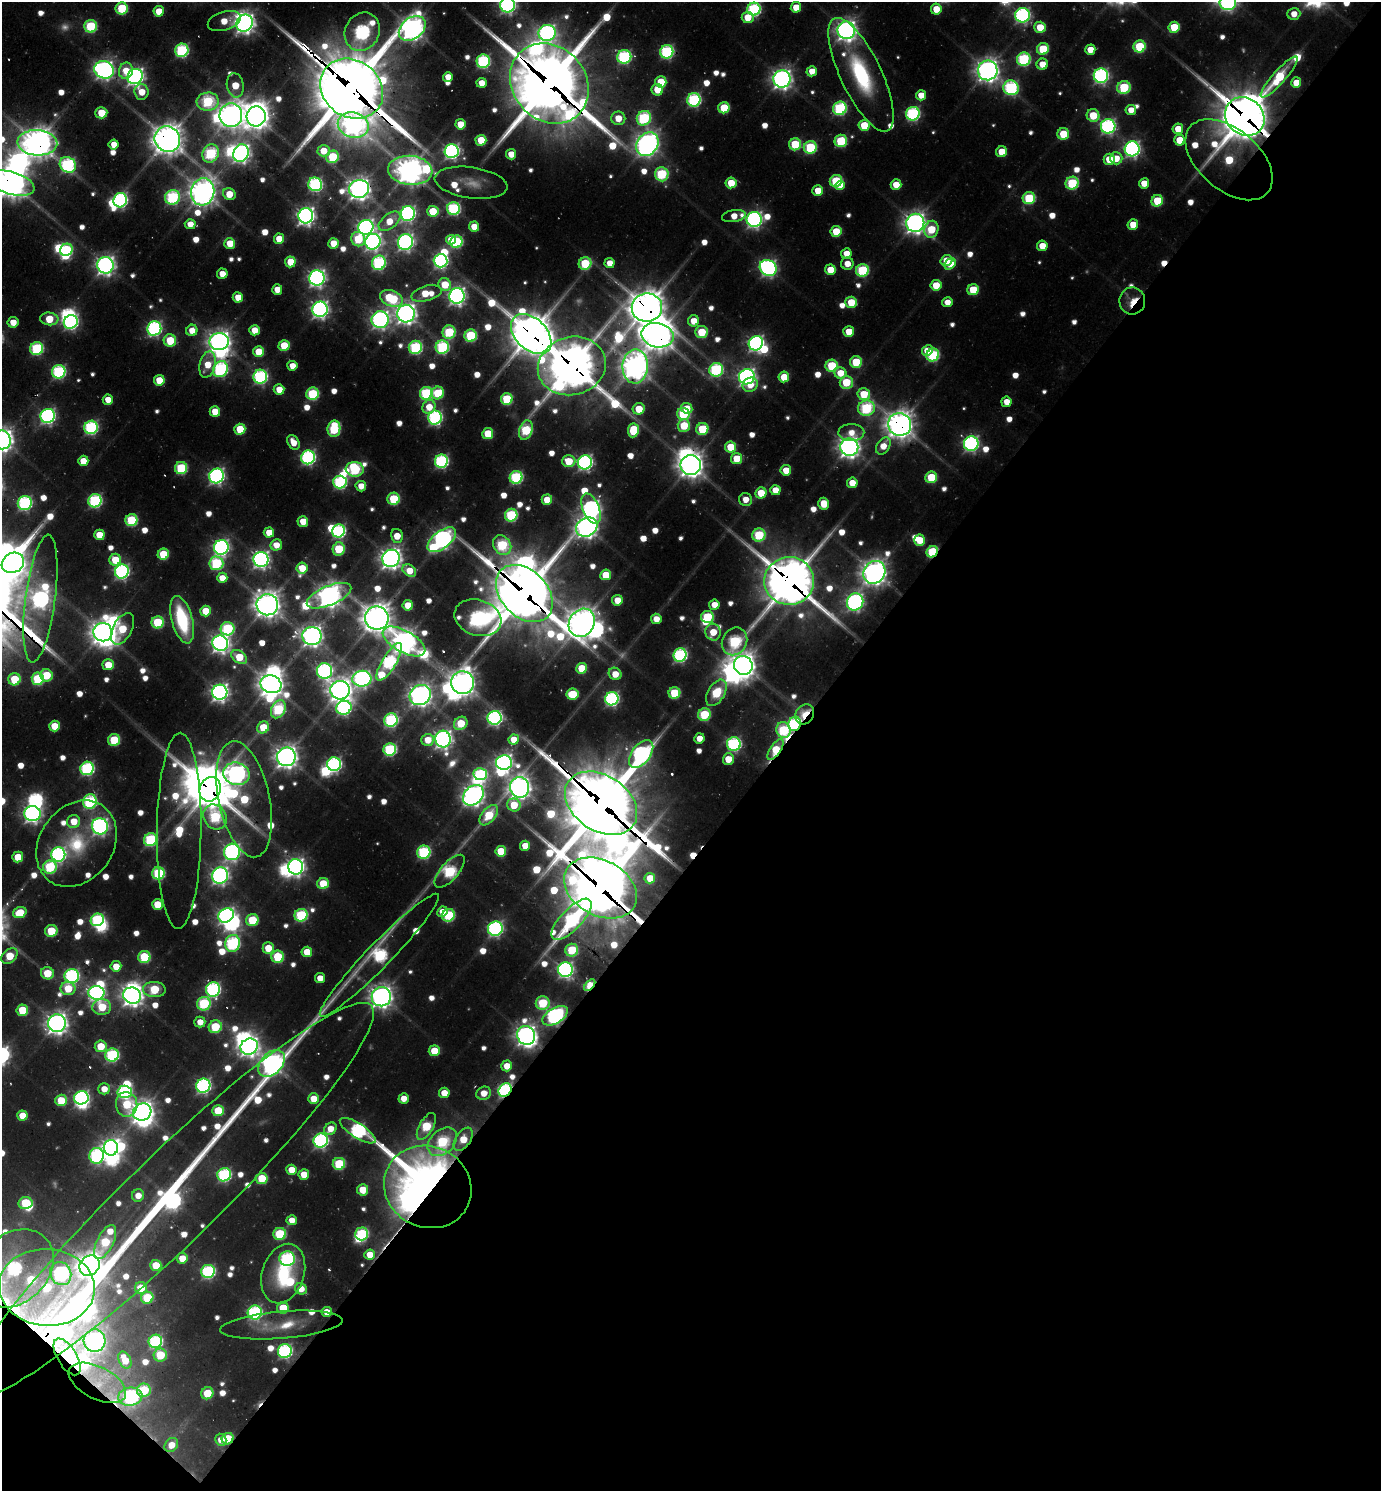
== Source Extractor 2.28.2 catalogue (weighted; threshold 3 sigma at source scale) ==
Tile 15 of 4 x 4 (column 3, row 4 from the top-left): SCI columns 3068-4446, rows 95-1583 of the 6064 x 6050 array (HDU 1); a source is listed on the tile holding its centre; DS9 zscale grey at full resolution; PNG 1383 x 1493 px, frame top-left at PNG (2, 2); each listed source drawn as its Kron ellipse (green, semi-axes under 4 px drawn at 4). Shown black and unused: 44% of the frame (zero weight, under 2 of 3 exposures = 5% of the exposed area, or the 3 px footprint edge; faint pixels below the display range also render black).
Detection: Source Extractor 2.28.2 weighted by HDU 2 'WHT'; one run over the whole footprint, this tile lists its part. Background 0.0755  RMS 0.01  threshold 0.0448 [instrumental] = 3 sigma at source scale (4.5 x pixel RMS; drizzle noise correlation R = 1.50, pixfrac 1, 0.05/0.05 arcsec/px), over >= 5 px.
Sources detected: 805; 18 too faint to see at this stretch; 57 inside a brighter object's white glare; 3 cosmic-ray / hot-pixel residue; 1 long thin detection or spike segment (spike, bleed or trail) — neither listed nor drawn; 14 inside a brighter listed object's ellipse — not listed separately; of the other 712, all 500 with FLUX_AUTO >= 21.1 (the completeness limit of this list) listed and drawn (212 fainter detections not listed), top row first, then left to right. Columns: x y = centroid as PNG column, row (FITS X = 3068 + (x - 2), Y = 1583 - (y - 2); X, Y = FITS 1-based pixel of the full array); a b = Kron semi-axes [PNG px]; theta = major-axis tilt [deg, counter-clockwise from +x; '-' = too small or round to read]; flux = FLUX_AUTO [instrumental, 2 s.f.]
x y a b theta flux
1228 2 8 7 - 440
508 5 7 7 - 560
796 7 5 5 - 40
122 8 6 6 - 100
754 9 6 6 - 270
936 9 5 5 - 39
159 11 5 5 - 39
1294 14 6 6 - 22
1022 15 7 7 - 420
748 17 6 6 - 39
224 21 17 9 17 36
245 23 8 8 - 940
91 26 6 6 - 140
1040 27 5 5 - 40
1174 27 5 5 - 65
412 28 15 10 39 1300
846 30 9 8 - 1100
362 32 20 17 63 390
547 33 9 8 - 520
1140 46 6 6 - 100
1043 49 6 6 - 82
182 50 7 6 - 220
1090 50 5 5 - 28
667 52 7 6 - 260
624 57 7 6 - 290
1024 59 7 6 - 210
483 61 6 6 - 260
1042 64 6 5 - 25
104 70 10 8 -20 820
988 70 10 9 - 1300
126 71 8 7 - 34
812 71 5 5 - 25
861 75 62 20 -65 180
1101 76 7 7 - 430
135 77 8 7 - 760
448 77 5 5 - 24
1279 77 27 6 48 110
782 79 8 8 - 990
661 82 5 5 - 64
481 83 5 5 - 23
1296 83 5 5 - 32
549 84 43 36 -48 9500
235 85 12 8 -80 44
1124 87 6 6 - 120
1011 88 8 7 - 280
352 89 33 28 -37 11000
657 90 6 5 - 35
142 92 8 7 - 35
921 95 5 5 - 24
694 100 7 6 - 260
208 102 11 9 4 150
724 108 5 5 - 75
840 108 7 6 - 220
1131 110 5 5 - 22
101 113 6 5 - 44
913 114 7 6 - 290
231 115 12 11 - 1500
1093 115 6 6 - 66
256 116 10 9 - 1600
1245 117 21 18 -39 5500
618 118 7 7 - 37
644 118 7 7 - 220
460 124 5 5 - 37
353 125 16 12 -19 840
864 125 5 5 - 62
1108 126 7 7 - 420
1178 129 5 5 - 35
1063 134 6 5 - 66
167 139 13 12 - 2400
481 140 5 5 - 54
1179 140 5 5 - 37
841 141 6 6 - 120
37 143 20 12 -4 2300
114 144 5 5 - 23
647 144 13 10 51 1400
795 144 6 6 - 94
810 147 6 6 - 140
1132 149 7 7 - 530
324 151 6 5 - 34
452 151 7 7 - 480
1002 152 5 5 - 40
211 153 9 8 - 200
241 153 9 7 71 750
511 154 5 5 - 27
333 157 6 6 - 100
1116 158 6 6 - 29
1109 159 5 5 - 38
1229 160 51 30 -41 180
68 165 8 7 - 300
410 170 22 14 -5 1900
662 174 7 6 - 160
836 181 6 6 - 110
11 183 24 11 -16 2200
471 183 36 15 -8 28
731 183 5 5 - 49
1072 183 6 6 - 130
1144 183 5 5 - 28
315 184 7 6 - 320
840 185 5 4 - 23
896 185 5 5 - 34
359 189 10 9 - 1200
818 190 5 5 - 35
203 192 14 11 83 1900
229 194 6 5 - 37
173 197 8 7 - 240
1029 198 6 6 - 130
120 200 7 6 - 390
1157 201 6 5 - 77
453 208 6 6 - 210
433 211 5 5 - 51
408 213 7 7 - 460
306 216 7 7 - 780
734 216 12 6 9 27
754 219 7 7 - 570
389 221 13 7 38 34
915 223 9 9 - 1100
190 224 5 5 - 23
1133 225 5 5 - 35
366 227 8 7 - 610
474 227 5 5 - 28
931 229 8 7 - 64
836 231 5 5 - 54
279 239 5 5 - 33
358 239 7 7 - 71
451 240 5 5 - 23
373 242 8 7 - 650
405 242 8 7 - 580
456 242 6 6 - 150
230 243 5 5 - 38
333 243 5 5 - 33
1042 246 5 5 - 30
66 250 6 5 - 100
846 253 5 5 - 22
441 261 7 6 - 380
946 261 6 5 - 40
290 262 5 5 - 45
379 263 7 7 - 260
585 263 6 6 - 110
610 263 5 5 - 26
847 264 6 6 - 21
950 264 6 5 - 34
105 265 8 8 - 920
768 268 9 7 -35 570
830 270 5 5 - 35
862 270 6 6 - 150
222 274 5 5 - 24
317 278 7 7 - 720
445 284 6 6 - 51
936 285 5 5 - 42
277 289 5 5 - 24
973 290 6 5 - 62
426 293 15 7 15 50
457 296 8 7 - 700
238 297 5 5 - 31
391 298 12 7 -23 130
1132 301 13 13 - 40
851 302 6 5 - 55
947 302 5 5 - 21
647 308 15 14 - 3100
320 309 8 7 - 680
406 314 9 8 - 1100
49 319 9 6 -5 62
380 320 8 8 - 710
694 321 5 5 - 25
13 322 5 5 - 25
71 322 7 6 - 350
154 328 7 7 - 390
192 330 6 5 - 25
254 330 5 5 - 34
449 332 7 6 - 120
702 332 6 6 - 63
849 332 5 5 - 32
531 334 24 15 -44 4000
657 335 16 12 -12 2200
471 336 6 6 - 140
170 340 6 6 - 76
219 342 9 8 - 1200
756 343 7 7 - 530
284 345 5 5 - 57
415 347 7 6 - 210
442 347 7 6 - 210
37 348 6 6 - 180
927 351 6 5 - 34
259 352 5 5 - 52
933 355 6 6 - 170
856 362 6 6 - 78
208 365 13 7 76 38
292 366 5 5 - 25
572 366 34 29 16 5000
635 366 17 12 88 1700
832 366 6 6 - 100
220 369 8 7 - 310
716 370 7 6 - 240
59 372 7 6 - 270
840 373 6 5 - 33
260 377 7 7 - 310
747 377 8 7 - 730
784 377 5 5 - 50
159 380 5 5 - 47
846 382 6 6 - 75
750 385 8 7 - 27
279 389 5 5 - 27
426 393 6 6 - 190
438 393 6 6 - 81
313 394 6 6 - 140
864 394 6 6 - 61
507 399 6 6 - 110
108 400 5 5 - 24
1006 402 5 5 - 23
429 407 7 6 - 33
687 408 6 5 - 29
866 408 8 7 - 200
639 409 6 5 - 35
215 412 5 5 - 42
683 414 6 6 - 120
48 416 7 7 - 460
435 418 7 6 - 340
900 424 11 11 - 1800
684 426 6 6 - 67
91 427 7 6 - 300
240 429 5 5 - 61
334 429 8 6 81 130
702 429 6 6 - 78
526 430 10 6 72 140
633 430 7 5 82 75
851 432 13 8 1 23
488 433 5 5 - 62
2 440 9 8 - 1200
293 442 8 5 -61 26
971 444 7 7 - 460
883 446 9 6 56 27
730 447 5 5 - 58
849 447 9 8 - 1200
308 457 7 6 - 380
737 458 5 5 - 44
83 461 5 5 - 33
441 461 6 6 - 300
569 461 6 6 - 49
585 462 7 7 - 460
691 465 10 10 - 1700
181 468 6 6 - 140
355 469 9 7 -4 190
786 470 5 5 - 36
216 476 7 7 - 540
516 477 6 6 - 220
931 477 6 5 - 78
340 482 6 6 - 250
852 483 5 5 - 30
361 486 5 5 - 24
775 490 5 5 - 28
761 493 5 5 - 49
393 499 6 6 - 100
547 500 5 5 - 39
746 500 7 6 - 21
95 501 7 6 - 250
25 503 7 7 - 300
824 504 6 5 - 43
591 508 16 8 -68 720
511 515 6 6 - 170
131 520 6 6 - 130
303 521 5 5 - 34
587 527 11 9 29 1200
339 531 7 6 - 280
269 533 5 5 - 36
99 535 5 5 - 39
759 535 7 6 - 120
397 536 7 5 -79 34
442 540 17 8 38 850
920 540 5 5 - 44
276 545 6 5 - 24
502 545 10 8 -57 150
221 547 7 7 - 550
339 549 7 6 - 95
932 552 6 5 - 140
163 554 5 5 - 75
391 558 9 8 - 1100
261 559 7 7 - 700
115 560 6 6 - 53
13 563 12 10 30 1200
216 563 7 7 - 170
302 568 5 5 - 37
409 570 7 5 -39 31
122 571 7 7 - 400
874 572 12 10 54 1500
606 575 5 5 - 53
222 578 5 5 - 27
789 581 25 24 - 6000
524 593 33 23 -46 7300
329 596 24 9 22 1400
40 599 64 15 83 660
617 600 5 5 - 30
855 602 8 8 - 580
267 605 11 10 - 1700
408 605 5 5 - 33
714 605 5 5 - 21
206 611 5 5 - 52
707 617 6 6 - 120
377 618 12 11 - 2100
478 618 24 17 -19 380
656 619 5 5 - 23
182 620 24 10 -75 120
158 622 6 6 - 120
582 623 15 12 55 2000
122 629 17 9 62 80
228 629 7 6 - 170
103 632 9 9 - 1500
713 632 8 7 - 41
312 636 9 9 - 1100
404 641 23 10 -29 1500
735 641 14 12 59 200
220 643 8 7 - 820
680 655 7 6 - 310
239 657 8 6 -37 47
389 662 21 7 59 350
108 665 5 5 - 44
743 665 9 9 - 1500
582 668 5 5 - 55
325 671 8 7 - 440
615 674 6 6 - 30
47 675 6 6 - 60
14 679 6 6 - 78
38 679 6 6 - 120
362 679 9 8 - 590
463 683 11 11 - 1600
271 684 11 8 -20 1600
340 690 9 9 - 1400
220 692 7 7 - 800
674 693 6 5 - 94
716 693 14 8 59 110
572 694 6 5 - 69
420 695 11 9 38 1300
612 699 7 6 - 370
344 708 8 7 - 370
278 709 9 6 63 170
704 714 6 6 - 100
805 714 10 9 - 59
495 718 7 7 - 400
391 720 7 6 - 260
461 723 7 6 - 61
795 724 7 6 - 240
54 726 5 5 - 46
263 727 6 5 - 53
783 730 8 7 - 150
699 738 5 5 - 21
443 739 8 7 - 810
514 739 5 5 - 29
114 740 6 6 - 97
428 740 6 6 - 31
734 744 7 7 - 300
390 749 6 6 - 210
775 750 12 5 55 73
641 754 16 9 53 600
286 757 9 9 - 1200
728 759 6 5 - 37
504 763 8 7 - 740
334 764 7 7 - 360
87 768 7 6 - 280
236 774 13 11 -15 850
480 774 7 6 - 160
520 787 10 9 - 1300
210 789 12 10 69 3500
473 795 12 9 45 1100
244 799 59 25 -78 150
90 802 7 7 - 250
601 803 39 27 -34 12000
514 805 7 6 - 53
32 814 8 7 - 720
489 815 12 6 51 86
215 817 13 11 -55 170
74 821 6 6 - 36
100 826 8 8 - 610
179 831 98 22 89 150
151 840 7 6 - 210
77 844 46 36 54 110
525 846 5 5 - 31
501 851 5 5 - 58
232 852 8 8 - 560
424 852 7 6 - 210
58 854 7 7 - 390
18 857 5 5 - 49
50 867 7 6 - 150
296 867 8 7 - 750
450 871 20 9 49 210
158 873 6 6 - 160
220 875 8 8 - 710
650 878 5 5 - 36
323 884 6 5 - 61
600 888 38 27 -29 8000
157 904 5 5 - 47
20 912 7 5 20 49
442 912 5 5 - 23
226 915 8 6 34 560
301 915 6 6 - 170
448 915 6 6 - 130
572 919 26 10 46 330
97 920 7 6 - 220
252 920 6 6 - 83
495 929 7 7 - 460
51 931 6 6 - 61
233 943 9 7 73 280
268 948 6 5 - 37
572 950 6 6 - 88
307 952 5 5 - 41
379 955 84 12 46 310
10 956 9 6 42 62
144 957 6 6 - 120
278 957 6 6 - 94
116 966 5 5 - 29
565 970 7 7 - 500
47 973 6 6 - 48
72 976 7 7 - 360
320 978 5 5 - 25
590 985 7 4 48 110
68 989 7 6 - 49
154 989 11 7 -3 100
213 989 7 7 - 350
96 993 8 7 - 570
132 996 9 8 - 1200
381 997 10 9 - 1200
543 1003 7 7 - 110
204 1004 7 6 - 160
102 1007 9 8 - 69
22 1010 6 5 - 63
555 1016 14 7 30 520
200 1022 5 5 - 22
57 1023 9 9 - 1200
215 1027 7 6 - 92
526 1035 9 9 - 1100
101 1046 6 5 - 52
249 1047 9 8 - 1000
434 1051 5 5 - 49
112 1055 7 6 - 230
272 1063 16 10 46 1000
507 1066 5 5 - 31
203 1086 7 7 - 410
104 1089 6 5 - 23
505 1090 7 6 - 370
125 1092 7 6 - 240
444 1093 5 5 - 31
484 1093 7 6 - 29
81 1098 7 6 - 420
404 1098 5 5 - 22
313 1099 5 5 - 33
61 1100 6 5 - 55
127 1104 12 10 -85 78
218 1111 6 5 - 75
142 1112 9 8 - 1300
22 1116 5 5 - 35
426 1126 15 7 60 110
330 1129 7 5 44 25
358 1131 21 7 -32 330
463 1139 13 7 55 43
321 1140 7 7 - 400
442 1142 17 11 43 150
111 1148 7 7 - 800
96 1156 8 7 - 310
339 1164 6 6 - 110
291 1170 5 5 - 30
304 1174 5 5 - 33
224 1175 7 6 - 260
262 1178 6 5 - 68
428 1187 44 40 -27 2000
362 1190 5 5 - 38
138 1195 6 6 - 22
169 1201 281 45 44 1400
25 1203 7 6 - 87
292 1220 5 5 - 23
280 1234 6 6 - 110
362 1234 6 6 - 170
105 1242 18 8 64 110
370 1255 5 5 - 33
182 1258 5 5 - 37
287 1259 8 7 - 270
90 1265 11 9 43 1800
156 1265 5 5 - 47
14 1268 44 34 43 410
208 1271 7 6 - 260
61 1273 12 10 -66 410
283 1274 30 21 72 100
47 1287 48 38 -5 280
141 1288 6 6 - 47
301 1289 6 5 - 24
147 1298 6 6 - 97
283 1308 6 5 - 61
255 1312 7 7 - 310
327 1312 5 5 - 26
281 1325 61 13 5 48
95 1341 11 11 - 850
155 1341 7 6 - 260
285 1351 7 6 - 320
160 1355 6 6 - 74
67 1357 21 9 -59 300
125 1360 9 6 -64 35
97 1383 31 16 -27 41
144 1390 7 6 - 100
207 1393 6 6 - 54
130 1397 12 9 8 310
228 1439 6 5 - 64
221 1440 6 5 - 23
171 1445 8 6 49 28
Overlapping masked pixels (flux is a lower limit): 47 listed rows (the first 20) at x y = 412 28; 549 84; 352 89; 1245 117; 167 139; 37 143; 1229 160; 11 183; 1132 301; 647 308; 531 334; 657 335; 572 366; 900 424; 849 447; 691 465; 131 520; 587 527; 932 552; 789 581
Isophote crosses this tile's border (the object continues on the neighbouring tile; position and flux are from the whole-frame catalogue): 8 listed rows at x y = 1228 2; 508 5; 754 9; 37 143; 11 183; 2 440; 13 563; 14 1268